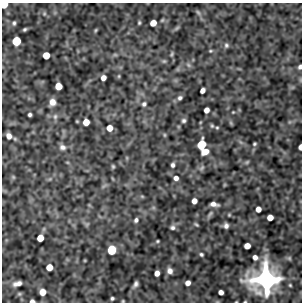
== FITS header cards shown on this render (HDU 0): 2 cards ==
NAXIS1  =                  300
NAXIS2  =                  300

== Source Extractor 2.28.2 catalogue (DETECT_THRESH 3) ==
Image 300 x 300 px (HDU 0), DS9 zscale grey, 1 PNG px = 1 image px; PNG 304 x 304 px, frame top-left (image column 1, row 300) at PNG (2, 3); no overlay
Background -0.00481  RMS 0.37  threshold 1.11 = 3 sigma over >= 5 px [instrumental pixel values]
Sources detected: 80; all 80 listed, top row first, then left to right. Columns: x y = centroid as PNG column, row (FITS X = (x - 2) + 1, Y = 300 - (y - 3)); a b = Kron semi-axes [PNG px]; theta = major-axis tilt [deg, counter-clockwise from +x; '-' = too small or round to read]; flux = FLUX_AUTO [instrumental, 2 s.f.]
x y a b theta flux
4 5 5 4 - 340
198 12 8 5 -53 44
44 14 6 5 - 34
14 23 6 4 72 45
139 23 4 3 - 32
153 23 5 5 - 260
177 28 8 4 36 39
25 29 4 3 - 36
95 30 6 3 81 27
16 41 6 6 - 720
226 45 7 6 - 54
210 51 6 4 1 32
172 54 6 4 60 33
46 55 5 5 - 350
115 55 7 4 -1 39
164 61 6 5 - 37
188 65 7 5 -46 57
300 67 4 3 - 76
119 76 5 3 - 26
103 78 5 4 - 150
58 86 5 5 - 340
202 91 5 4 - 110
180 98 6 5 - 61
52 102 7 6 - 190
144 104 7 6 - 63
206 110 5 4 - 130
233 112 3 3 - 19
30 115 4 4 - 51
55 116 8 6 88 78
184 121 5 5 - 53
86 122 5 5 - 280
231 123 7 4 -71 30
212 126 5 4 - 33
109 128 5 5 - 270
217 128 4 4 - 28
164 135 6 4 -89 28
9 136 6 5 - 150
254 144 4 4 - 31
201 145 7 6 - 750
62 147 8 7 - 100
300 147 5 3 - 120
205 152 7 5 20 240
247 162 7 4 45 32
173 165 5 4 - 63
113 166 5 4 - 34
202 168 8 5 42 58
13 177 6 5 - 34
176 178 5 4 - 110
104 186 9 3 45 39
142 196 6 4 -1 27
194 201 5 5 - 160
214 204 8 4 -10 120
258 209 5 4 - 170
210 214 12 5 53 61
229 215 5 4 - 27
270 217 5 5 - 260
136 220 4 4 - 59
87 224 7 4 18 34
196 224 5 3 - 33
226 226 5 5 - 86
172 227 6 5 - 61
40 238 5 5 - 330
157 241 3 2 - 25
247 246 5 5 - 230
112 250 7 6 - 480
201 254 4 3 - 41
255 257 5 4 - 120
49 267 5 5 - 290
170 271 5 5 - 110
157 273 5 4 - 150
266 279 18 17 - 6400
17 283 8 4 15 120
188 283 5 4 - 140
136 284 6 4 64 71
42 292 5 5 - 280
221 292 5 4 - 110
19 294 6 5 - 36
112 298 3 3 - 40
32 301 5 3 - 80
123 301 3 3 - 20
At the frame edge (FLAGS 8, measured only in part): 6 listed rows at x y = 4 5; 300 67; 300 147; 266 279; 32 301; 123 301